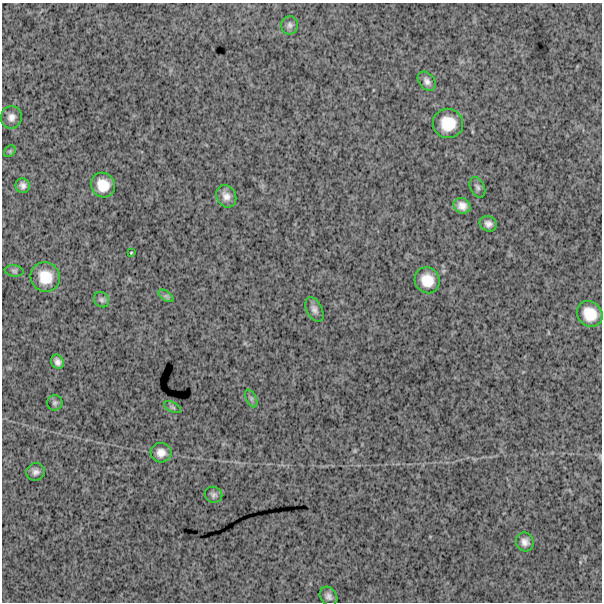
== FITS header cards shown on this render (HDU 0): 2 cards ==
NAXIS1  =                  600
NAXIS2  =                  600

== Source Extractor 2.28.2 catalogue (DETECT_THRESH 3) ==
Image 600 x 600 px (HDU 0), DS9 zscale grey, 1 PNG px = 1 image px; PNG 604 x 604 px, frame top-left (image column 1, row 600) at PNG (2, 3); each listed source drawn as its Kron ellipse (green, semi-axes under 4 px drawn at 4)
Background 1720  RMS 250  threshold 738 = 3 sigma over >= 5 px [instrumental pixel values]
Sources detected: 28; all 28 listed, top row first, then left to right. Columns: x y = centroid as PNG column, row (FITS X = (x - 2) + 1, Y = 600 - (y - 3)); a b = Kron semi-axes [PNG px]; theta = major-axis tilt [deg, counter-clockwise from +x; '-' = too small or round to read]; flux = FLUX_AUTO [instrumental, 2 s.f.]
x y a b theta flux
290 25 9 8 - 63000
427 81 11 7 -51 77000
11 117 11 10 - 110000
448 123 15 14 - 390000
10 151 6 5 - 26000
103 185 12 11 - 290000
23 186 7 7 - 70000
477 187 11 7 -64 48000
226 196 11 9 -59 120000
462 206 9 7 -31 120000
488 224 9 7 -22 82000
131 253 3 2 - 13000
14 271 9 5 -8 39000
45 277 15 14 - 360000
427 280 13 12 - 290000
166 296 8 4 -36 45000
101 300 8 7 - 44000
314 309 13 7 -63 78000
590 314 13 12 - 330000
58 362 7 6 - 75000
251 398 9 5 -64 41000
55 403 8 7 - 42000
172 407 9 5 -27 31000
161 453 10 10 - 140000
36 472 9 8 - 77000
213 495 9 7 -21 53000
525 542 9 8 - 93000
328 596 10 8 -55 72000